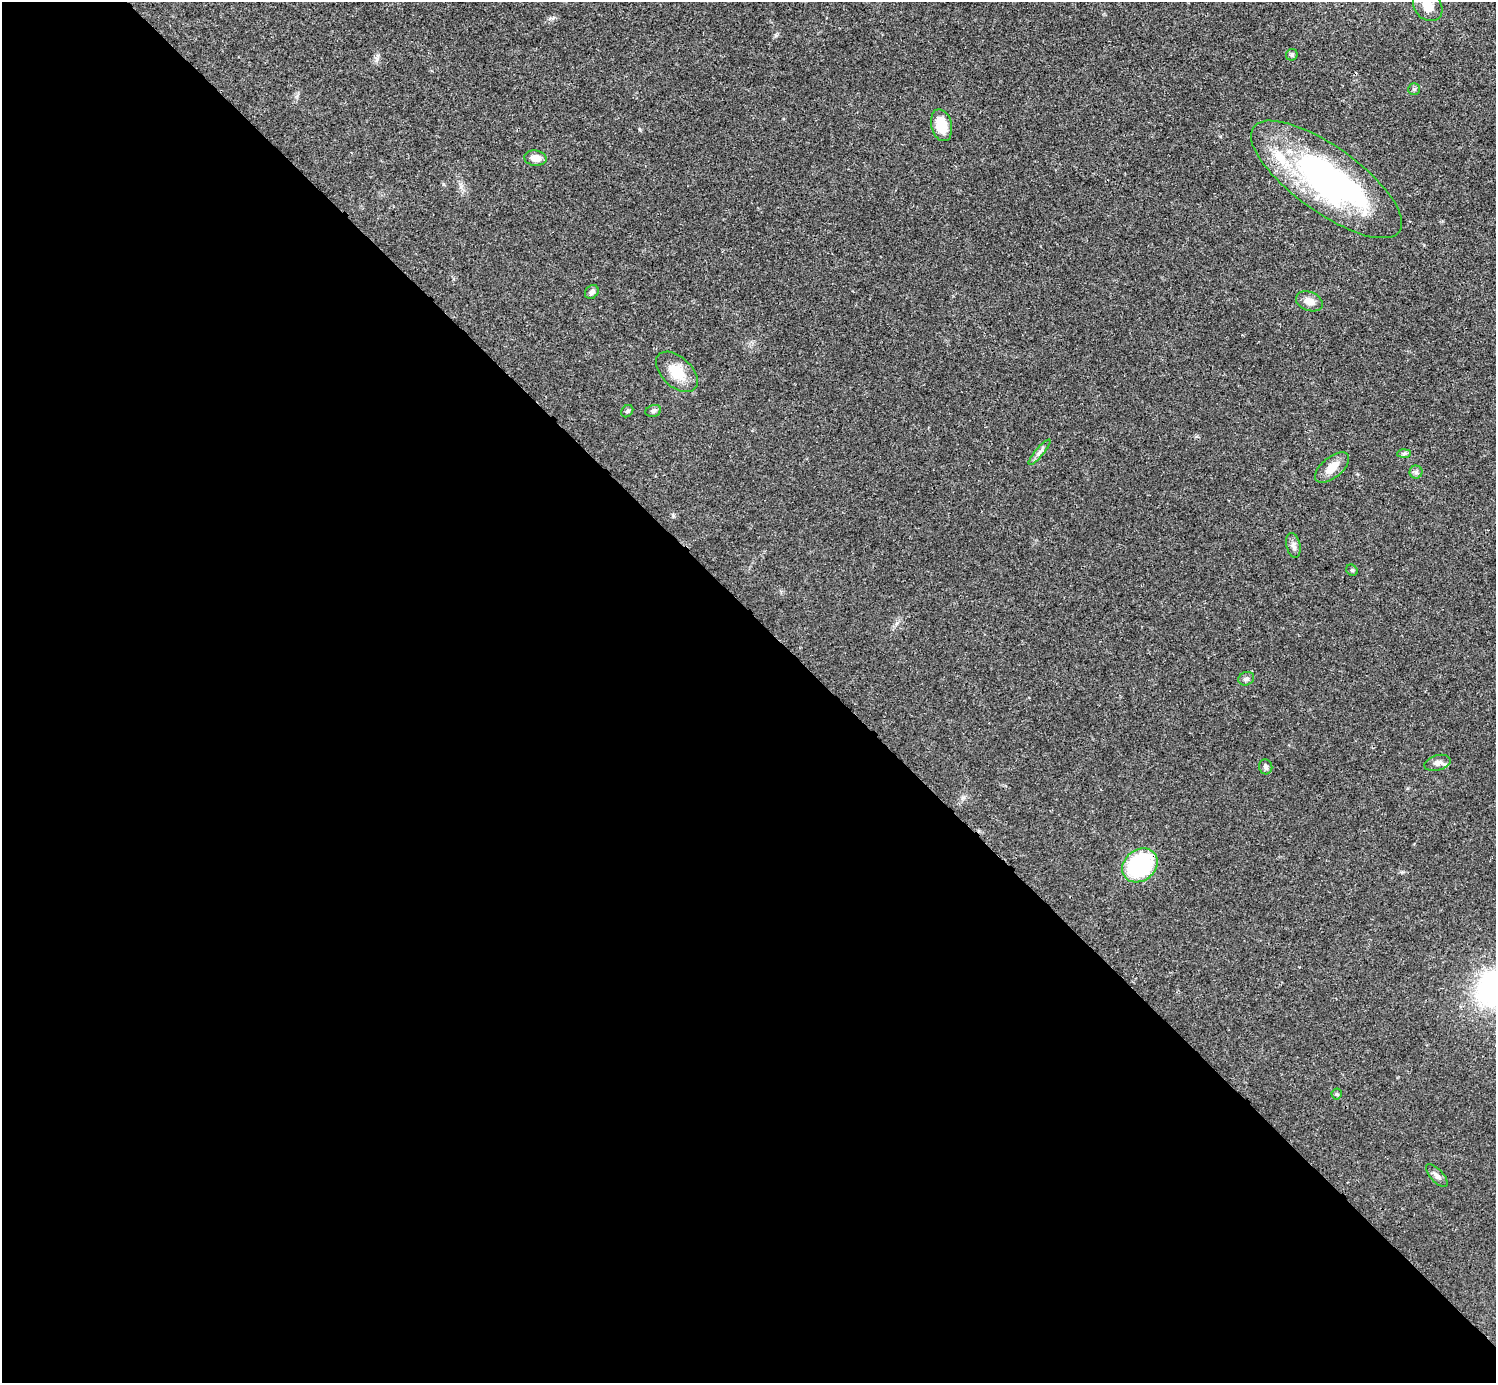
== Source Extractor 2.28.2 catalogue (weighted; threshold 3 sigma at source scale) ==
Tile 9 of 4 x 4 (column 1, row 3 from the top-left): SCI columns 1-1494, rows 1539-2919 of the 5981 x 5980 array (HDU 1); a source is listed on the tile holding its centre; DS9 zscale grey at full resolution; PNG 1498 x 1385 px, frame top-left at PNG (2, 2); each listed source drawn as its Kron ellipse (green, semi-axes under 4 px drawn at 4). Shown black and unused: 55% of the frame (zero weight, under 3 of 4 exposures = <1% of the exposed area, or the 3 px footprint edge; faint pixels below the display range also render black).
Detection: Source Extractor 2.28.2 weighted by HDU 2 'WHT'; one run over the whole footprint, this tile lists its part. Background 0.0207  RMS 0.0022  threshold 0.01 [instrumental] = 3 sigma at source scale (4.5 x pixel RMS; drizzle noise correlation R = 1.50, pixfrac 1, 0.05/0.05 arcsec/px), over >= 5 px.
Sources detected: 28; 4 inside a brighter object's white glare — neither listed nor drawn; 1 inside a brighter listed object's ellipse — not listed separately; the other 23 listed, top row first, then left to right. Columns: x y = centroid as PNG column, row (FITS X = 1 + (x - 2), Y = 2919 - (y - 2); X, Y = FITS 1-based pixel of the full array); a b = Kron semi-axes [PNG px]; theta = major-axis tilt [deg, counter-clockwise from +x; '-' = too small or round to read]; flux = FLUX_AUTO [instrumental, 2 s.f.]
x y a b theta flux
1428 6 16 13 -48 3.1
1292 55 6 5 - 0.55
1414 89 6 6 - 0.37
941 125 16 10 -76 5.1
535 158 11 7 -8 2
1326 179 90 32 -36 55
592 292 8 6 46 0.68
1309 301 14 9 -22 2
677 372 25 15 -43 5.3
627 411 7 5 46 0.38
653 411 8 5 17 0.53
1040 452 16 4 50 0.84
1404 453 7 4 2 0.45
1332 467 20 10 39 2.9
1416 472 6 6 - 0.57
1293 545 12 7 -77 0.98
1352 570 6 5 - 0.35
1246 679 8 6 23 0.66
1437 763 13 7 14 1.4
1266 767 7 6 - 0.63
1140 865 19 15 39 24
1337 1094 5 5 - 0.28
1437 1176 14 6 -48 0.95
Overlapping masked pixels (flux is a lower limit): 1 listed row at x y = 1140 865
Isophote crosses this tile's border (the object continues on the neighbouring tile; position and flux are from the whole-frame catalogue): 1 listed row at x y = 1428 6